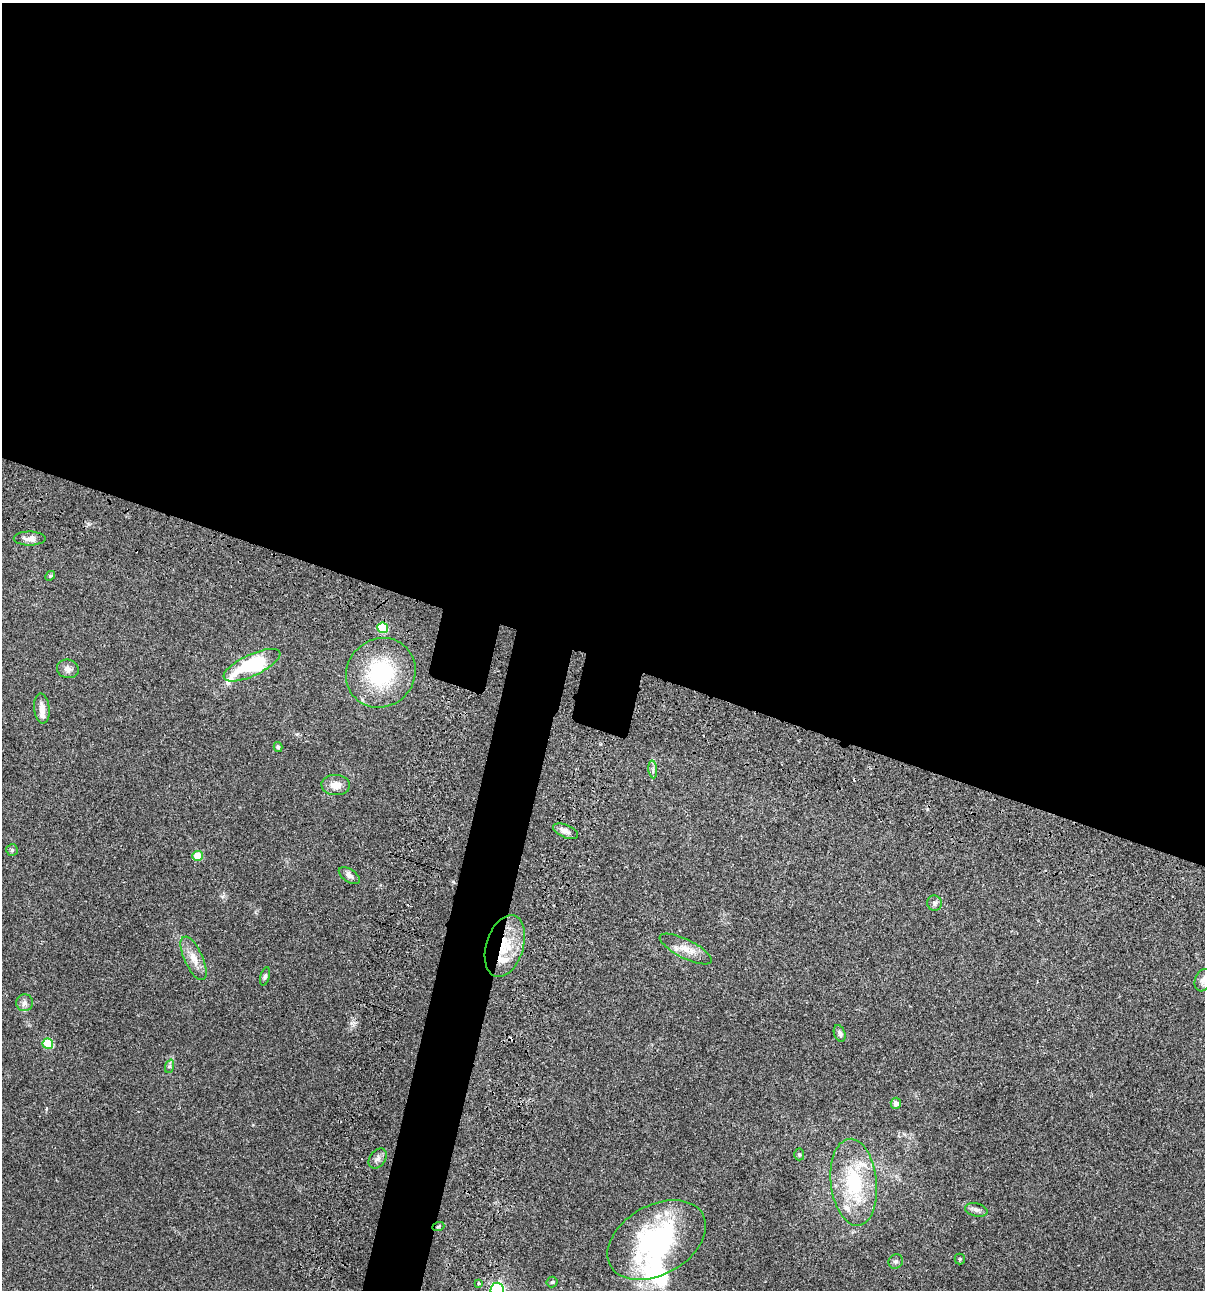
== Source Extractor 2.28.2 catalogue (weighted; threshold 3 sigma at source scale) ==
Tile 3 of 4 x 4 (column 3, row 1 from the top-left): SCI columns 2641-3843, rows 3986-5273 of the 5405 x 5390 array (HDU 1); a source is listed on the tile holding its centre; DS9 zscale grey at full resolution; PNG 1207 x 1292 px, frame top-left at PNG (2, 3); each listed source drawn as its Kron ellipse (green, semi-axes under 4 px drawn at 4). Shown black and unused: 54% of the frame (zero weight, under 3 of 4 exposures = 9% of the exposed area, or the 3 px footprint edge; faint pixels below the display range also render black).
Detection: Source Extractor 2.28.2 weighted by HDU 2 'WHT'; one run over the whole footprint, this tile lists its part. Background 0.0465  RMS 0.0063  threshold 0.0282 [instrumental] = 3 sigma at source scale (4.5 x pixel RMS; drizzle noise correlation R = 1.50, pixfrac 1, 0.05/0.05 arcsec/px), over >= 5 px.
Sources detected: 43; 2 cosmic-ray / hot-pixel residue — neither listed nor drawn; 5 inside a brighter listed object's ellipse — not listed separately; the other 36 listed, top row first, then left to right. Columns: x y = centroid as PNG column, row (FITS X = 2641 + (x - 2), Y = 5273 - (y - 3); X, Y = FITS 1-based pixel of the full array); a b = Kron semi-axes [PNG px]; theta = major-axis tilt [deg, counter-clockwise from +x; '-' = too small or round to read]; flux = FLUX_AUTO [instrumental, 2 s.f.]
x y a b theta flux
30 538 16 7 -1 3.5
50 576 5 4 - 0.71
383 628 5 5 - 28
252 665 31 10 25 53
68 669 11 9 -16 3
381 673 36 33 45 46
42 708 15 7 -84 4.2
278 747 5 4 - 1.1
653 769 9 3 -85 1.3
336 785 14 10 -3 5.5
565 831 13 6 -23 2.9
12 850 6 6 - 1.1
198 856 5 5 - 13
349 876 12 6 -34 2.7
935 903 8 7 - 1.7
505 946 32 18 73 22
686 949 29 9 -27 7.5
194 958 24 9 -65 7
265 976 9 4 74 1.2
1203 980 11 8 70 2.6
24 1003 8 8 - 2.4
840 1033 8 5 -70 1.8
48 1044 5 5 - 21
170 1066 7 4 71 1.2
896 1103 5 5 - 2.9
799 1154 6 5 - 0.83
378 1158 11 7 54 2.4
854 1182 43 23 -84 41
976 1210 11 6 -12 2.1
438 1227 6 3 19 0.67
657 1240 53 34 29 92
960 1259 5 5 - 0.68
896 1261 7 6 - 1.4
552 1282 5 5 - 0.9
479 1283 4 3 - 0.76
497 1290 7 7 - 130
Overlapping masked pixels (flux is a lower limit): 2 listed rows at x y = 505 946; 438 1227
Isophote crosses this tile's border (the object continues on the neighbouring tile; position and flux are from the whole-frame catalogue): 2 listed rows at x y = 1203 980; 497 1290